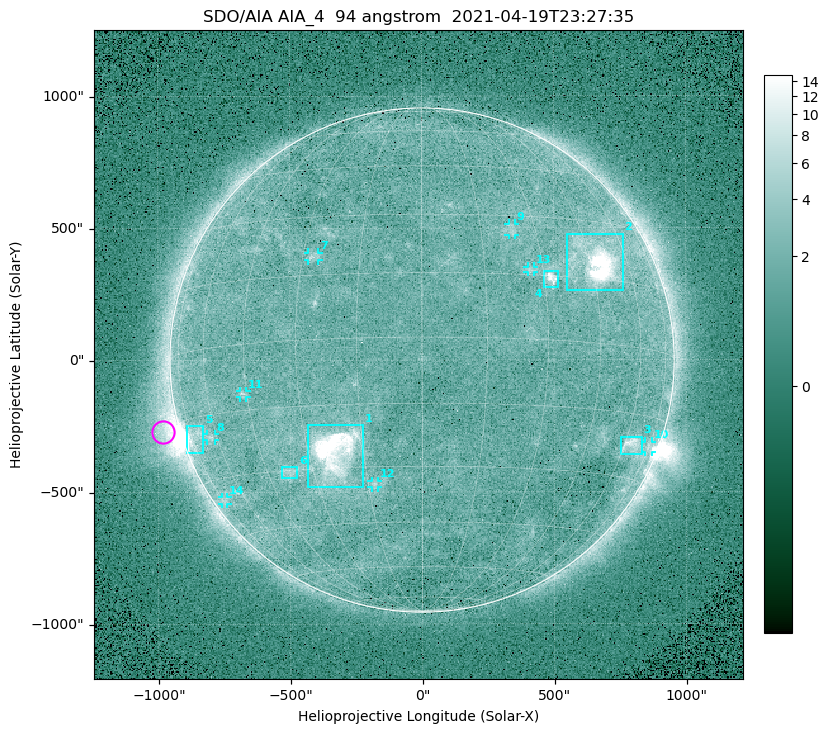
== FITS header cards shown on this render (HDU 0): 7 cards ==
TELESCOP= 'SDO/AIA '
INSTRUME= 'AIA_4   '
WAVELNTH=                   94
WAVEUNIT= 'angstrom'
DATE-OBS= '2021-04-19T23:27:35.14'
CTYPE1  = 'HPLN-TAN'
CTYPE2  = 'HPLT-TAN'

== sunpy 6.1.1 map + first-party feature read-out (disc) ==
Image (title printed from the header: SDO/AIA AIA_4  94 angstrom  2021-04-19T23:27:35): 512 x 512 px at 4.8 arcsec/px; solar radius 955 arcsec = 199 px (full disc in frame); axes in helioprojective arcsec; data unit not stated in the header (colour bar unlabelled)
Orientation: roll -0.137 deg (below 1 deg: not rotated)
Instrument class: DISC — disc imager (sunpy class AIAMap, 94 A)
Bright regions (active regions / flare kernels): reference = the median radial profile (limb darkening/brightening removed); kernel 5 px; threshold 5 sigma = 2.41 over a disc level ~1.75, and >= 1.15x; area >= 9 px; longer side >= 5 px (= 24 arcsec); searched inside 0.97 R_sun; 14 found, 14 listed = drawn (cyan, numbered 1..; 8 of them under ~33 arcsec drawn as corner ticks so the feature stays visible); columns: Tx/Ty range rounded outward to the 10 arcsec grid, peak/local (2 s.f.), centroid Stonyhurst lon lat
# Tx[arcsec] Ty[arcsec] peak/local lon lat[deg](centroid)
1 -430..-220 -480..-240 64 -23 -26
2 550..760 260..480 27 +47 +19
3 750..830 -360..-290 5 +64 -22
4 460..520 270..340 7 +32 +14
5 -900..-830 -350..-250 6 -72 -19
6 -540..-470 -450..-400 2.9 -38 -31
7 -430..-390 380..410 3 -27 +20
8 -820..-780 -300..-280 3 -63 -20
9 330..360 470..520 2.8 +23 +26
10 840..870 -350..-310 3 +75 -22
11 -690..-660 -140..-110 3.2 -46 -11
12 -190..-170 -480..-450 2.9 -13 -34
13 400..430 330..360 2.7 +27 +16
14 -760..-740 -540..-520 2.2 -73 -35
Off-limb structures (1.02-1.3 R_sun): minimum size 50 px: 6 found; the strongest spans PA ~85..115 deg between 1.02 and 1.22 R_sun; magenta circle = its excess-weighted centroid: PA ~105 deg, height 1.07 R_sun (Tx ~-980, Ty ~-270 arcsec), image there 4.3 x the reference